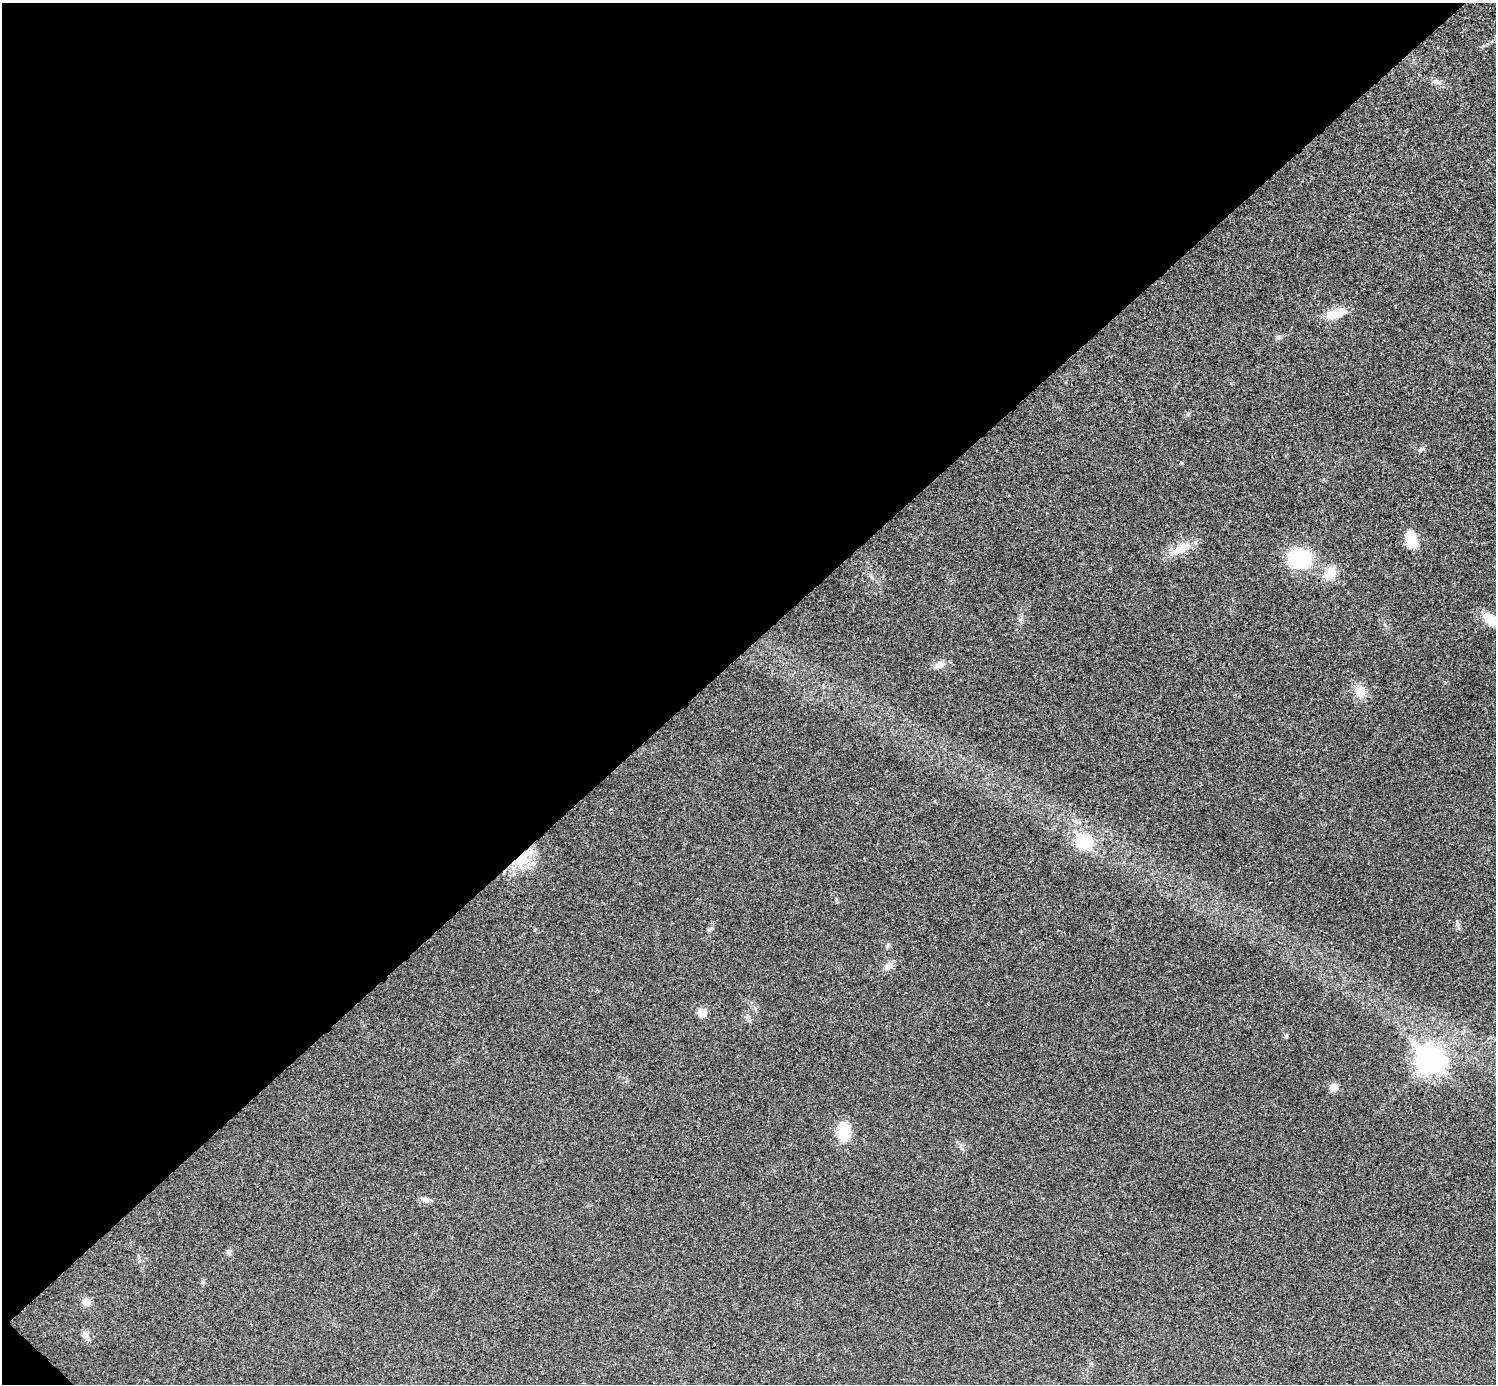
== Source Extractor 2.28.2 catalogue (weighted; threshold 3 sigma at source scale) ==
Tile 5 of 4 x 4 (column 1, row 2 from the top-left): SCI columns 4-1497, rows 2922-4303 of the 5985 x 5985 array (HDU 1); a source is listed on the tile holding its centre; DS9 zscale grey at full resolution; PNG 1498 x 1386 px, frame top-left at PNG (2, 3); no overlay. Shown black and unused: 47% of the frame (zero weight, under 3 of 4 exposures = <1% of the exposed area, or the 3 px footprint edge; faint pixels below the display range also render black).
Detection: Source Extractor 2.28.2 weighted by HDU 2 'WHT'; one run over the whole footprint, this tile lists its part. Background 0.0219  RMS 0.0054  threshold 0.0245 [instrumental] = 3 sigma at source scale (4.5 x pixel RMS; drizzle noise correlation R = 1.50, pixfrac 1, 0.05/0.05 arcsec/px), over >= 5 px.
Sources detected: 28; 1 inside a brighter object's white glare — not listed; the other 27 listed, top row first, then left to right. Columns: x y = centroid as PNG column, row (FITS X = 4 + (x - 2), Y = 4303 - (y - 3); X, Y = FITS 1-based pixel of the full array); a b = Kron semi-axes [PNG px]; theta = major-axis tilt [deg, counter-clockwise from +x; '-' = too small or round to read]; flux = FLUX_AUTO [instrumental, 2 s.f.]
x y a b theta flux
1437 82 12 7 -11 2.3
1336 313 22 10 18 12
1278 337 8 6 3 1.2
1188 414 6 5 - 0.92
1420 449 9 5 40 1.3
1411 539 21 13 -79 10
1184 547 20 13 21 8.6
1300 558 20 18 -17 39
1330 573 15 11 56 11
1489 619 22 12 -44 8.5
940 664 14 9 28 3.9
1360 692 15 13 -80 7.5
1084 841 8 7 - 66
522 858 28 19 58 20
1458 924 8 6 -22 1.3
887 945 7 5 70 0.98
889 966 12 7 48 2.9
702 1013 6 6 - 11
1286 1036 6 5 - 0.78
1430 1060 12 9 -49 490
1333 1088 9 9 - 4.1
844 1132 22 14 -86 13
961 1146 8 4 -81 1.2
425 1199 10 7 -20 2.3
229 1252 8 7 - 1.4
87 1302 10 9 - 3.4
85 1335 14 8 -65 2.9
Overlapping masked pixels (flux is a lower limit): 1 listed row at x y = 522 858
Isophote crosses this tile's border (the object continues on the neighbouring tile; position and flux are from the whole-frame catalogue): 1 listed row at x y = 1489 619
Unlisted compact peaks at least as high as the median listed source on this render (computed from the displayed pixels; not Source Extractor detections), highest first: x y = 709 930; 1021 619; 1181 462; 203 1282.